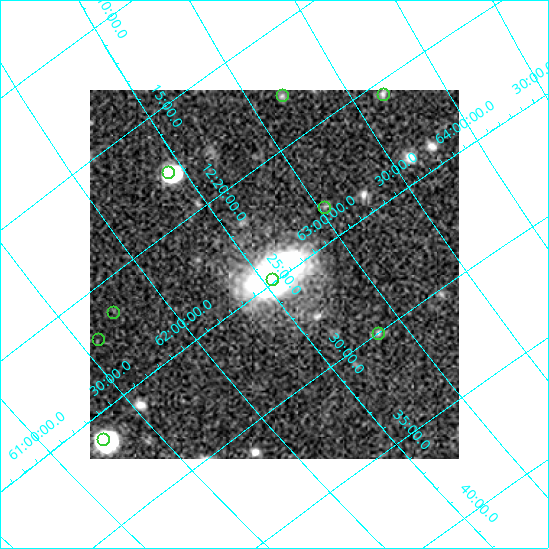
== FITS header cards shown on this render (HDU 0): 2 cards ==
NAXIS1  =                  369
NAXIS2  =                  369

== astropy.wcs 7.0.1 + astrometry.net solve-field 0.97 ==
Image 369 x 369 px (HDU 0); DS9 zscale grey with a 90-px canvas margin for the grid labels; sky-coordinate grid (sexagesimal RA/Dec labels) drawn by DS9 from the SOLVED WCS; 9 Tycho-2 reference stars matched to detected sources circled (green)
Header WCS: none
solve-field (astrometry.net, Tycho-2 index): SOLVED blind (the file carries no WCS)
Solved WCS: RA---TAN-SIP/DEC--TAN-SIP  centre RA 12:24:41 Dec +62:34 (186.17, +62.57 deg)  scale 20.3 x 20.5 arcsec/px (non-square pixels)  FOV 124.5' x 125.9'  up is -53 deg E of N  parity flipped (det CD > 0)
(file carries no celestial WCS; the grid is the blind solution)
Tycho-2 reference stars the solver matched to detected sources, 9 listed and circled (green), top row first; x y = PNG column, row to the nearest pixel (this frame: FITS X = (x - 90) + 1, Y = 369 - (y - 90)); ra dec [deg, ICRS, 3 dp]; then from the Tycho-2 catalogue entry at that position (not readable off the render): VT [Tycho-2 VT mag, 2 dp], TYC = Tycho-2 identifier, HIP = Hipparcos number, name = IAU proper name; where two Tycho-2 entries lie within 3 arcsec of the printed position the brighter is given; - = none
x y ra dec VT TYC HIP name
383 94 185.149 +63.670 7.33 4158-489-1 60192 -
282 95 184.471 +63.173 9.77 4158-1264-1 - -
168 172 184.409 +62.426 9.99 4155-73-1 59937 -
324 207 185.862 +63.033 8.29 4158-151-1 60434 -
272 279 186.214 +62.548 9.79 4158-90-1 - -
113 312 185.367 +61.747 8.32 4155-755-1 60268 -
378 333 187.506 +62.848 9.36 4158-395-1 60986 -
98 339 185.518 +61.591 6.86 4155-1360-1 60316 -
103 439 186.524 +61.259 9.65 4155-472-1 - -